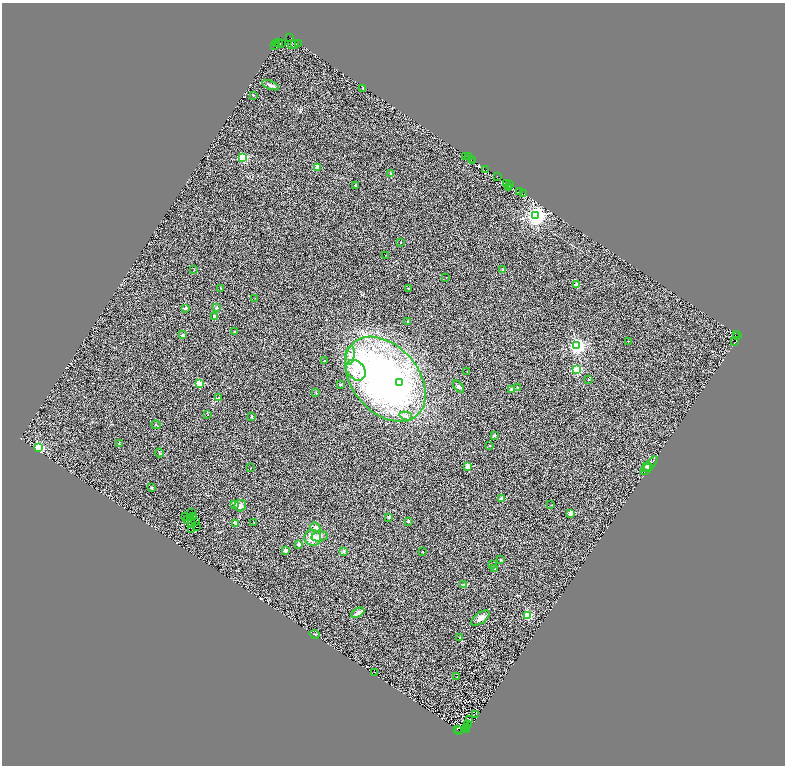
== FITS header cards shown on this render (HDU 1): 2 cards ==
NAXIS1  =                 1566
NAXIS2  =                 1527

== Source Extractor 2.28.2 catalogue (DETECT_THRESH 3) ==
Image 1566 x 1527 px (HDU 1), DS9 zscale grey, zoomed out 1/2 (1 PNG px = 2 x 2 image px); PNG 787 x 768 px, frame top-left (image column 2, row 1526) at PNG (2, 3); each listed source drawn as its Kron ellipse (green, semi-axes under 4 px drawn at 4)
Background 0.353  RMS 0.5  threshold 1.5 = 3 sigma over >= 5 px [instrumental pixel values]
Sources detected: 150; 30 cannot appear on this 1/2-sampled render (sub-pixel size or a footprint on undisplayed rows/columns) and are neither listed nor drawn; the other 120 listed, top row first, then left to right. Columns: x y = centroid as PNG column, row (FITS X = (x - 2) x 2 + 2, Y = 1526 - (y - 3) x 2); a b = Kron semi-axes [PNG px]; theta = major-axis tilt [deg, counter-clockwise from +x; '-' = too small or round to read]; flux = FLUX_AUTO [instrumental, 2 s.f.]
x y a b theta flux
290 38 2 1 - 220
278 43 2 1 - 230
282 43 2 2 - 1700
277 44 2 1 - 91
291 44 2 1 - 55
295 44 3 1 - 150
299 44 2 2 - 320
275 45 4 1 - 210
270 85 9 4 -22 250
363 88 3 2 - 81
253 95 2 2 - 200
465 156 3 1 - 210
468 157 2 1 - 56
243 158 3 3 - 8000
471 159 3 2 - 160
473 160 2 1 - 120
317 167 2 2 - 1100
485 170 3 2 - 300
391 173 2 2 - 190
497 176 2 1 - 220
507 183 2 1 - 170
509 184 2 1 - 99
355 185 2 2 - 380
509 188 2 1 - 62
519 191 2 1 - 280
524 194 3 2 - 160
535 216 4 4 - 60000
400 242 2 1 - 41
386 255 2 1 - 52
194 270 3 2 - 54
503 270 3 3 - 68
446 277 2 1 - 48
577 285 2 2 - 1700
221 288 3 2 - 39
409 288 2 2 - 86
255 298 2 1 - 24
216 307 3 3 - 130
186 308 2 2 - 650
214 317 2 2 - 850
408 322 2 2 - 230
234 332 2 2 - 200
736 334 3 1 - 31
183 335 2 2 - 400
738 336 2 1 - 190
628 341 2 2 - 74
735 342 3 1 - 150
577 346 3 3 - 43000
350 356 9 5 79 410
325 361 2 2 - 150
356 370 11 8 -50 1100
576 370 3 3 - 9900
467 372 2 1 - 43
385 379 48 33 -49 37000
589 379 2 2 - 120
399 382 3 2 - 2100
199 384 3 3 - 3900
340 385 2 2 - 430
459 387 7 4 -50 180
518 387 2 2 - 58
512 389 2 2 - 490
316 392 3 2 - 47
218 398 2 2 - 57
208 414 2 2 - 84
252 416 3 2 - 120
406 416 6 3 -18 220
156 425 5 2 - 62
494 436 2 2 - 470
119 444 3 2 - 43
489 445 2 2 - 150
38 448 3 3 - 17000
159 453 4 3 - 90
650 464 10 4 50 290
468 466 2 2 - 2900
646 467 2 2 - 110
251 468 2 1 - 24
647 469 7 4 43 200
151 488 3 3 - 120
502 498 2 2 - 1100
235 504 2 2 - 960
551 505 2 1 - 50
240 506 6 5 - 410
191 512 3 1 - 0.62
570 513 2 2 - 1700
186 516 2 1 - 47
194 517 2 1 - 30
388 517 4 3 - 110
191 518 3 1 - 22
188 520 2 2 - 21
196 521 2 2 - 16
408 521 3 3 - 130
254 522 2 2 - 76
192 523 3 2 - 9.8
236 523 4 3 - 110
197 526 3 1 - 28
315 528 5 4 - 330
192 529 2 2 - 140
320 537 8 5 7 370
313 538 8 8 - 1200
299 544 2 2 - 640
286 550 2 2 - 1000
344 552 3 2 - 72
423 552 2 2 - 99
500 560 2 2 - 200
492 565 3 2 - 50
494 568 3 3 - 57
464 585 4 3 - 69
358 613 7 4 30 380
528 615 3 3 - 6000
480 618 10 5 36 490
314 634 5 3 - 78
459 637 2 2 - 130
374 672 2 1 - 200
457 676 2 1 - 42
476 714 3 2 - 39
470 719 2 1 - 35
468 725 2 1 - 32
467 727 2 1 - 59
458 729 3 1 - 860
467 729 4 2 - 1900
460 730 4 2 - 670
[30 sub-pixel or undisplayed-footprint detections neither listed nor drawn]